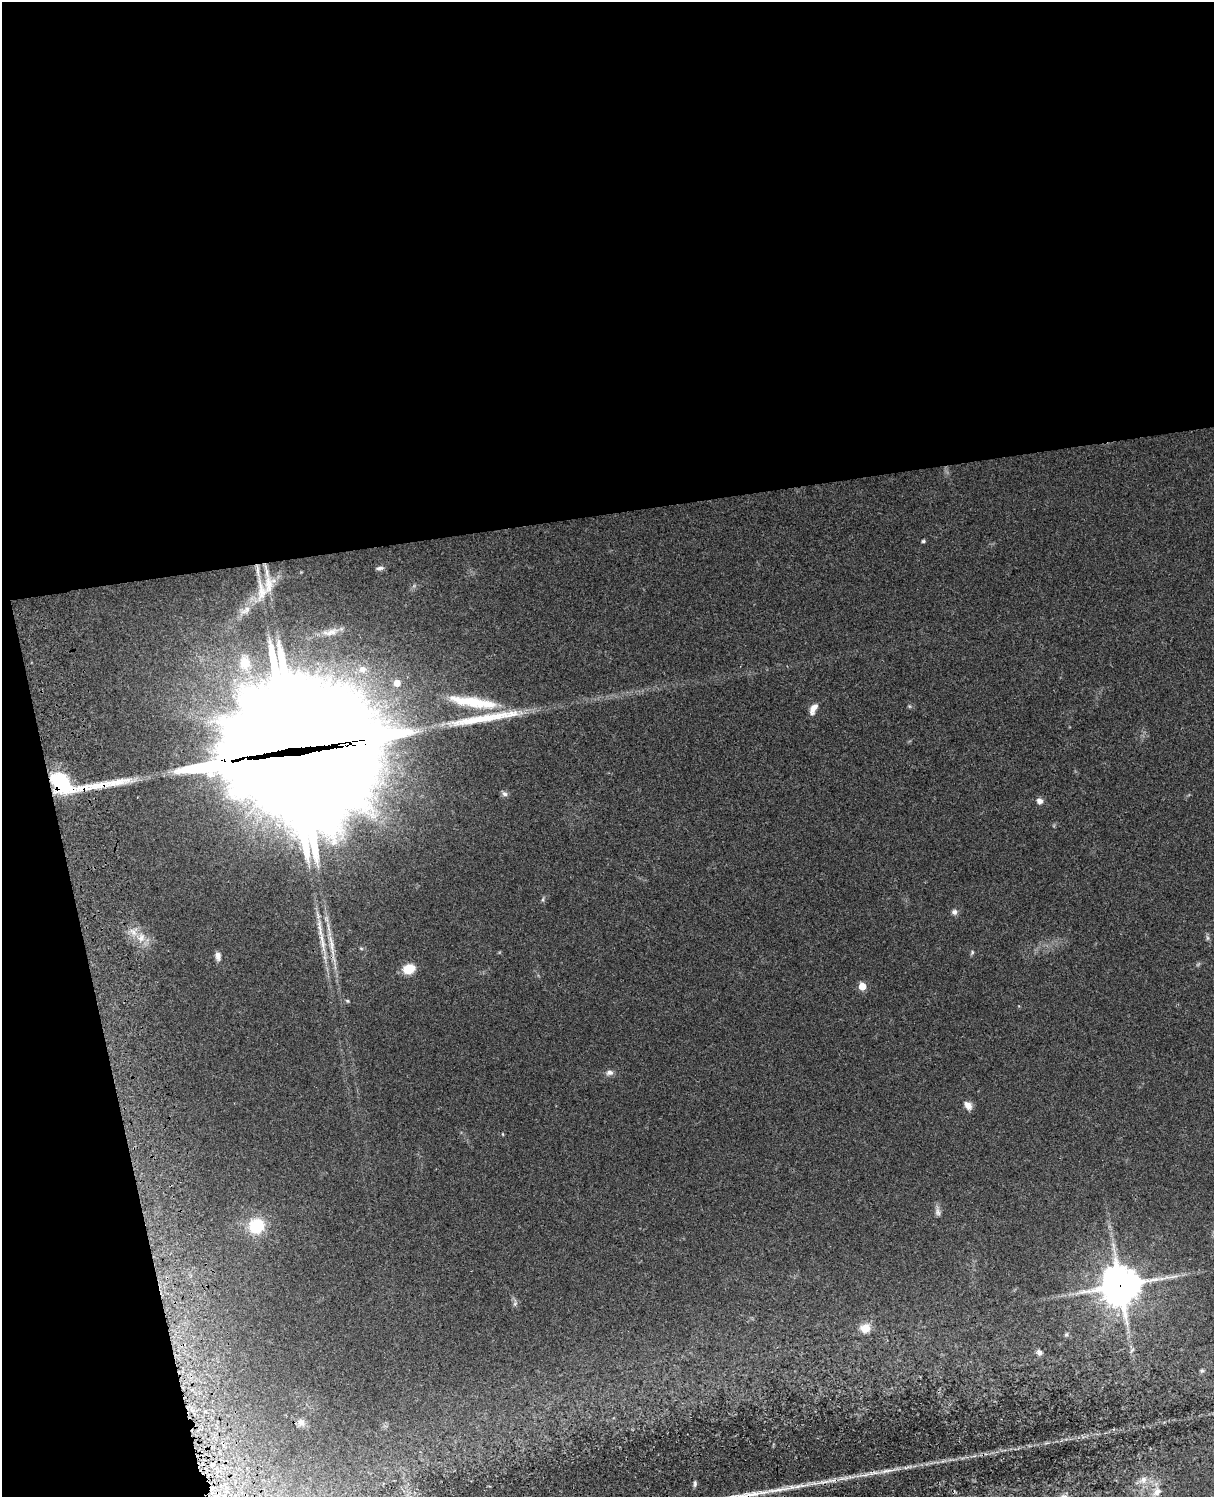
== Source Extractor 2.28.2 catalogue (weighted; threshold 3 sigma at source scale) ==
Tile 1 of 4 x 3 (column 1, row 1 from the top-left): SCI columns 121-1332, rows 3268-4762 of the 5086 x 4925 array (HDU 1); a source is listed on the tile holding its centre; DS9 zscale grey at full resolution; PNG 1216 x 1499 px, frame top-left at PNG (2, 2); no overlay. Shown black and unused: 40% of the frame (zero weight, under 3 of 4 exposures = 6% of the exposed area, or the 3 px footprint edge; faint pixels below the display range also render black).
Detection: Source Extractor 2.28.2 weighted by HDU 2 'WHT'; one run over the whole footprint, this tile lists its part. Background 0.0994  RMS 0.0064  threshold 0.0289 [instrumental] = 3 sigma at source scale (4.5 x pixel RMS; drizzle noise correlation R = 1.50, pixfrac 1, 0.05/0.05 arcsec/px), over >= 5 px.
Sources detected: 48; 1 too faint to see at this stretch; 3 inside a brighter object's white glare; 2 long thin detections or spike segments (spike, bleed or trail) — not listed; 1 inside a brighter listed object's ellipse — not listed separately; the other 41 listed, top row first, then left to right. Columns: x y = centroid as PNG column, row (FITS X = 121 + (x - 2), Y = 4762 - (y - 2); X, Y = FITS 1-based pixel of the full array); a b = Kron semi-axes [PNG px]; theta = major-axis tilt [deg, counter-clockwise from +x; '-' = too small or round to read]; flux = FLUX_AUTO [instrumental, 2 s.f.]
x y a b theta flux
923 541 4 4 - 1.1
380 568 10 5 6 2
261 592 35 12 -87 14
246 610 17 7 37 5
330 632 27 10 13 8.7
245 662 21 15 -85 18
362 669 13 11 12 8.1
397 683 6 6 - 6.9
473 702 73 14 -9 37
813 709 14 7 62 4.8
294 762 73 54 -11 12000
61 783 26 17 -47 39
504 794 8 7 - 2.1
1040 801 7 7 - 3.1
543 900 8 4 82 1.1
954 912 7 7 - 2.4
133 932 13 6 -39 4
141 938 13 9 65 5.9
1207 938 8 4 -82 1.3
322 941 46 6 -78 12
332 946 46 7 -81 13
972 952 7 4 64 1.1
218 956 10 6 -83 3.3
409 969 11 9 17 14
862 986 5 5 - 13
347 1001 6 4 -22 0.81
609 1072 9 7 6 2.6
968 1105 10 7 -56 4.5
503 1134 4 3 - 0.48
256 1226 15 15 - 25
1120 1286 13 13 - 1600
515 1303 11 5 89 1.9
865 1328 12 10 18 6.8
1066 1334 6 5 - 1
1132 1350 7 4 70 1.2
1039 1353 8 7 - 2.3
1202 1371 6 5 - 1.1
301 1422 11 9 -53 3.1
1143 1480 11 8 24 4.4
695 1483 9 4 81 1.3
1157 1492 14 10 51 5.4
Overlapping masked pixels (flux is a lower limit): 4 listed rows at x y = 294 762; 61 783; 332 946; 1120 1286
Unlisted compact peaks at least as high as the median listed source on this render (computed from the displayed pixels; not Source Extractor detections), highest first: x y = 792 1487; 885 1471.